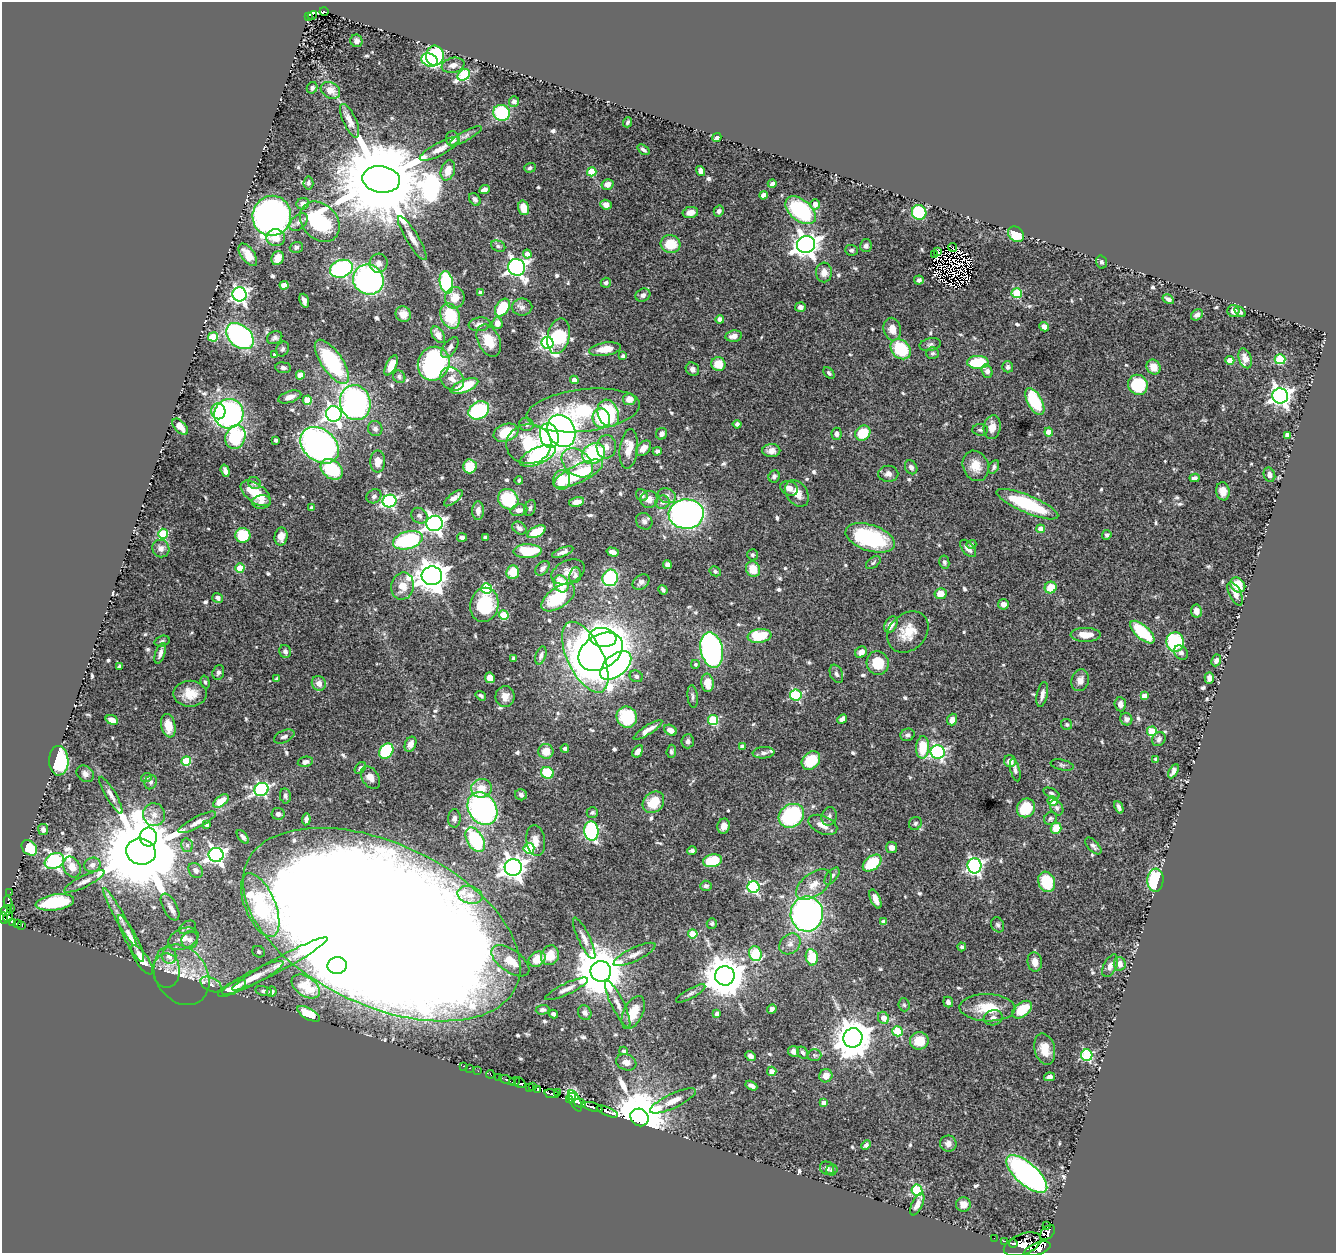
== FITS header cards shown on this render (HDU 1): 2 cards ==
NAXIS1  =                 1334
NAXIS2  =                 1251

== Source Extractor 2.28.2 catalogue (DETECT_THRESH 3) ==
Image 1334 x 1251 px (HDU 1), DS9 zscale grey, 1 PNG px = 1 image px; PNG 1338 x 1255 px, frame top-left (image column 1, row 1251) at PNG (2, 2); each listed source drawn as its Kron ellipse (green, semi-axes under 4 px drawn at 4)
Background 0.619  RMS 0.017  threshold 0.0503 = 3 sigma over >= 5 px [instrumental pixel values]
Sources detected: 680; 16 with non-positive FLUX_AUTO (blend fragments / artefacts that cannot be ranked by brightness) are neither listed nor drawn; of the other 664, the 500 brightest by FLUX_AUTO listed and drawn (164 fainter detections omitted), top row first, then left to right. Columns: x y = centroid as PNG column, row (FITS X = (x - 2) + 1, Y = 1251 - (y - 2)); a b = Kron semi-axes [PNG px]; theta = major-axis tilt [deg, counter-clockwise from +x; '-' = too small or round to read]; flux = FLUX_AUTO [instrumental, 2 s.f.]
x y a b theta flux
324 11 4 3 - 22
312 15 5 2 - 16
308 16 4 2 - 9.8
356 41 6 6 - 4
435 56 10 9 - 170
429 60 8 6 -27 68
453 65 11 7 11 6.1
464 75 7 5 35 99
312 88 6 5 - 3.4
330 90 10 7 -29 10
514 102 5 5 - 3.5
501 113 8 8 - 70
350 121 18 6 -65 9.1
628 122 5 3 - 2.4
466 136 18 5 29 4.4
717 138 5 4 - 3.4
452 139 7 6 - 8.3
440 149 22 6 28 12
643 150 7 4 -37 3.2
530 168 6 5 - 2.6
448 170 10 7 71 14
701 171 5 4 - 4.6
592 172 5 4 - 52
381 179 19 13 -8 31000
308 183 6 5 - 2.6
607 184 6 5 - 8.1
772 184 4 3 - 3.6
484 190 6 4 25 6.4
763 195 4 4 - 11
475 199 7 5 -56 3.1
303 204 6 5 - 5.6
815 204 5 5 - 9.3
606 205 5 5 - 6.1
524 208 7 5 -74 18
801 210 17 10 -39 130
719 211 5 5 - 3.8
690 212 8 5 11 7.5
919 212 7 7 - 75
272 216 20 19 - 510
299 222 10 7 43 5.1
320 222 22 17 -47 130
1016 234 9 7 -43 32
276 238 9 8 - 13
412 238 25 6 -59 10
670 244 10 9 - 28
806 245 9 8 - 1000
498 246 7 5 -21 2.8
866 246 6 6 - 3.7
296 247 6 5 - 3.1
953 247 4 3 - 2.4
851 250 6 5 - 2.5
938 252 3 2 - 3
527 254 4 4 - 7.5
248 255 13 6 -54 15
935 255 3 2 - 4.3
278 258 7 6 - 15
1101 262 6 5 - 3
379 263 9 9 - 7
517 267 8 8 - 490
341 269 12 8 19 220
824 272 10 8 -89 9
368 280 15 15 - 280
919 280 5 4 - 3.6
446 282 11 6 -78 110
606 283 5 5 - 4
284 285 4 4 - 21
481 292 3 3 - 2.5
1017 293 5 5 - 75
239 294 7 7 - 370
643 295 8 6 26 4.9
455 298 10 9 - 15
1168 299 6 4 -31 4.3
304 301 7 4 -71 5.7
522 307 10 8 1 5.1
800 307 5 5 - 5.2
502 308 10 6 58 47
1233 311 6 5 - 8.8
1240 312 6 4 -36 3.4
403 314 8 7 - 10
1197 315 6 5 - 4.3
450 316 13 9 -69 54
720 319 4 4 - 8
497 323 6 5 - 10
479 324 11 7 7 7.2
1044 327 5 4 - 6
892 329 11 8 -78 12
438 335 9 5 -57 9.7
240 336 15 11 -41 240
559 336 18 11 77 87
734 336 8 5 9 7.6
213 337 5 4 - 57
275 338 8 6 27 3.6
489 340 17 11 -64 29
547 343 6 6 - 250
930 344 11 6 13 3.4
450 348 12 6 55 5.4
283 349 8 6 65 2.9
605 349 16 6 9 16
901 349 11 9 -46 54
932 353 6 6 - 2.5
275 355 4 4 - 5.2
623 356 3 3 - 2.8
1245 358 10 6 -70 9.7
1280 359 5 5 - 77
1230 360 4 4 - 19
332 362 26 10 -55 130
978 362 11 6 0 56
434 364 17 15 66 200
718 364 7 7 - 24
391 365 11 5 62 15
1008 367 5 5 - 3.2
1153 367 8 6 -58 15
283 368 8 5 -7 3.4
692 369 7 6 - 5.1
987 371 7 5 -68 5.6
829 373 6 4 -46 2.5
300 375 4 4 - 19
399 377 6 6 - 3.1
452 379 13 10 -44 9.7
574 380 4 4 - 10
1138 385 10 9 - 65
464 386 15 6 22 44
1280 396 8 7 - 610
290 397 12 5 18 7.9
629 399 6 6 - 9.7
307 400 4 4 - 38
1035 402 15 7 -62 61
355 403 18 15 -76 300
479 410 11 8 30 110
583 410 57 21 6 120
218 411 8 7 - 34
608 413 14 10 -71 81
229 414 15 14 - 240
334 414 8 7 - 430
601 418 10 8 -71 43
526 424 7 6 - 3.9
737 424 4 4 - 3.6
180 427 10 5 -47 9.1
992 427 12 8 80 12
375 429 8 7 - 5.1
980 430 8 6 -4 2.6
561 431 17 13 -63 500
1049 432 4 4 - 12
506 433 13 8 19 36
863 433 8 7 - 34
662 434 6 5 - 4.5
836 434 6 5 - 4.1
1287 435 4 4 - 8
549 436 12 9 -76 230
235 437 12 9 71 93
276 440 4 3 - 2.7
529 444 22 20 3 59
320 445 21 16 -40 420
606 447 11 9 84 9
643 448 9 6 47 9.4
629 449 20 9 83 20
657 451 4 3 - 2.9
771 451 9 6 2 7.1
594 453 12 10 29 110
538 456 19 8 24 170
378 462 11 7 89 12
577 463 17 12 -39 22
470 466 7 6 - 27
976 466 15 12 -69 18
911 467 7 5 -57 4.7
994 467 7 4 62 2.9
332 469 12 9 -39 63
225 471 6 4 -72 5
578 474 27 9 26 68
888 474 10 8 -1 5.4
1269 475 7 5 -70 4
774 476 6 5 - 3.2
1194 478 5 4 - 3.9
519 480 4 4 - 2.3
562 480 10 8 85 29
254 483 7 6 - 3.2
789 488 9 7 -24 7.4
1223 491 9 7 -80 9.3
256 493 17 9 -37 30
797 493 14 10 -55 16
642 495 6 5 - 3.7
374 496 8 6 37 4.3
667 496 9 7 -21 5.5
453 498 11 4 38 5.1
508 499 11 9 -47 61
649 499 9 8 - 8.2
390 501 7 6 - 190
261 502 9 6 6 5.4
577 502 8 4 14 9.7
662 502 7 6 - 4.9
1027 504 33 8 -23 86
311 508 4 3 - 2.9
530 508 8 5 70 2.4
519 510 8 6 11 6.8
478 511 9 6 88 6.3
686 514 17 14 3 420
419 516 8 7 - 4
644 521 9 7 -46 4.8
435 523 8 7 - 510
519 528 8 5 -34 4.3
1040 529 4 4 - 11
536 532 10 5 27 35
163 534 5 5 - 68
243 535 7 7 - 47
1107 535 5 4 - 2.8
281 536 9 6 80 9.5
462 537 5 4 - 3.2
485 537 4 4 - 5.2
870 538 25 13 -18 110
408 540 15 8 16 120
971 544 5 4 - 2.8
968 548 10 5 -50 6.2
161 549 9 8 - 5.8
528 551 14 7 1 44
563 552 11 4 21 5
613 552 6 4 -15 5.2
752 555 5 5 - 2.3
944 562 6 5 - 2.7
873 563 8 5 37 2.4
667 564 4 4 - 3.9
240 568 4 4 - 32
542 568 8 5 46 4.5
753 569 8 6 -60 21
715 571 6 5 - 2.4
513 572 7 6 - 21
568 572 17 11 25 12
575 575 8 6 81 3.1
432 576 10 9 - 2000
610 578 8 7 - 100
641 582 9 6 35 4.1
561 584 9 7 -64 34
1238 585 8 6 -43 30
402 586 14 11 78 17
1051 587 6 5 - 25
486 588 5 5 - 83
663 590 5 3 - 2.4
940 594 6 5 - 13
1235 594 13 6 -64 6.7
558 597 19 10 36 60
218 598 5 5 - 3.8
1003 604 5 5 - 6.2
484 605 17 14 80 63
1196 611 6 5 - 8.2
504 615 4 4 - 51
891 624 8 6 59 12
908 632 23 18 44 27
1142 632 15 6 -42 64
1086 635 15 7 0 16
759 636 12 7 7 44
603 637 14 9 -8 350
162 641 7 5 18 2.4
1175 642 10 8 -86 88
712 650 18 11 -77 370
285 651 6 5 - 4.5
601 652 24 17 32 810
861 652 6 5 - 8.2
160 653 10 4 71 5
1181 653 8 6 -48 4.1
541 655 9 5 71 4.5
585 657 38 17 -64 550
513 658 4 3 - 2.9
1216 660 6 4 65 3.9
878 663 12 11 - 29
695 664 4 4 - 2.5
616 666 18 10 40 370
119 667 4 3 - 3.2
218 672 7 5 73 3.7
836 674 9 6 -68 3.8
636 676 7 5 -25 2.6
490 678 5 5 - 13
1209 678 6 4 87 5.3
277 679 4 3 - 2.7
1080 680 11 8 73 7.8
205 682 6 4 -74 2.3
319 683 7 7 - 8.1
707 683 9 6 -84 17
190 694 17 13 0 19
1042 694 13 5 78 6.5
796 695 5 5 - 96
481 696 5 3 - 2.5
1144 696 4 4 - 8.3
505 697 10 9 - 11
693 697 11 5 -84 3.4
1120 704 7 5 -85 6.8
627 717 11 10 - 57
842 719 5 4 - 5.2
1126 719 6 6 - 4
112 720 6 4 -20 8.6
713 720 5 5 - 79
952 720 6 5 - 7.7
1067 724 6 5 - 2.4
168 726 12 7 -77 16
648 730 17 4 33 9.8
670 730 7 5 -32 8.4
1152 731 5 5 - 57
907 735 7 6 - 3.1
284 736 11 6 25 4.2
1159 739 7 6 - 3.7
688 741 7 6 - 3.9
410 744 8 5 65 6.8
742 746 4 4 - 6
922 747 11 6 88 34
565 748 4 3 - 3.5
386 751 8 6 50 69
546 751 7 7 - 17
638 751 6 4 58 7.6
671 751 7 4 85 2.4
938 752 7 6 - 220
764 753 11 5 5 3.8
1156 759 3 3 - 2.6
811 760 10 8 46 32
59 761 15 10 -89 89
186 761 5 4 - 48
1010 761 6 5 - 9.4
305 762 8 5 11 4.9
1062 765 11 5 -12 3
360 768 7 5 53 3.2
1015 770 11 4 -76 4.1
1173 771 8 4 59 4.5
547 773 6 5 - 42
85 774 9 7 -41 4.7
146 777 5 4 - 2.4
370 778 12 8 -55 10
151 782 7 6 - 2.3
482 788 10 9 - 15
262 789 7 6 - 210
1051 793 8 4 -26 2.4
111 795 21 5 -60 6.6
521 795 6 5 - 4.1
285 796 7 5 -79 3.3
221 801 9 5 37 16
1052 801 5 5 - 12
653 802 12 9 46 27
1119 807 6 4 -67 3.5
1026 808 10 8 51 38
1057 808 8 6 -57 2.9
482 809 17 13 -56 290
592 812 6 5 - 2.8
278 814 6 6 - 3.6
154 815 11 11 - 9.5
791 816 13 11 35 110
829 816 9 7 69 4.6
454 818 9 6 88 5.6
1050 818 7 6 - 2.5
306 819 6 4 85 4.2
197 822 21 5 28 7.5
915 823 7 6 - 2.3
206 825 4 4 - 3.7
823 825 15 8 -24 11
724 826 7 6 - 9
1056 828 5 5 - 24
43 829 5 5 - 4.2
591 831 10 7 -85 180
148 837 9 8 - 480
243 837 8 4 -50 4
475 840 13 8 -59 110
536 841 16 9 -82 12
187 845 7 5 -75 3.3
1093 846 10 5 -46 3.7
891 847 6 5 - 7.2
29 848 9 6 -46 39
529 848 5 5 - 70
692 851 5 3 - 2.8
141 852 15 13 -15 22000
216 855 7 7 - 450
54 861 10 7 29 290
712 861 9 6 11 49
872 863 10 6 38 47
92 865 8 7 - 5.7
974 866 8 7 - 290
72 867 11 8 -63 13
513 867 8 8 - 980
196 870 8 6 -51 4.3
832 876 10 5 52 3.5
1155 880 11 8 86 75
84 881 22 5 26 7.9
1047 882 10 8 -71 56
814 885 20 11 37 16
706 886 6 5 - 2.9
753 887 6 6 - 170
10 892 2 2 - 2.5
470 895 13 8 -16 9.7
875 899 10 5 -66 8.8
55 902 19 8 9 80
8 903 7 4 -79 13
260 905 34 15 -67 200
170 907 15 7 -62 6.5
10 909 3 2 - 4.2
6 911 5 5 - 40
807 914 17 16 - 400
8 917 5 4 - 49
120 917 33 5 -61 11
3 918 6 3 -74 210
884 922 4 4 - 10
13 923 3 3 - 53
17 923 4 3 - 48
712 923 5 5 - 2.4
22 925 4 3 - 12
382 925 148 81 -25 11000
998 925 8 6 -64 2.8
187 927 9 6 29 3.4
693 934 4 4 - 36
131 938 26 6 -63 12
584 938 23 6 -65 8
183 939 16 10 23 12
190 940 9 8 - 5
790 944 12 9 42 7.5
962 947 4 4 - 2.5
259 952 6 5 - 3
634 954 23 6 25 9.2
755 954 7 6 - 48
550 955 10 8 63 19
169 956 8 7 - 11
812 957 8 6 -80 35
537 959 9 7 33 18
142 960 17 6 -56 16
510 961 22 11 -35 25
1035 962 10 7 -82 9.7
280 964 54 7 28 18
1120 964 7 6 - 6.8
337 965 10 8 10 1800
1110 966 12 6 64 6.5
167 971 17 13 90 13
601 971 10 10 - 6300
181 975 32 25 -55 42
725 976 10 9 - 4000
253 978 34 7 27 17
211 985 11 6 -27 5.4
306 986 15 9 -34 13
232 988 15 5 26 17
567 989 23 5 25 7.4
264 991 8 4 -12 3.8
272 992 5 5 - 8.5
691 993 16 5 29 4
948 1002 5 4 - 3.5
618 1004 26 6 -64 11
904 1005 6 5 - 2.3
987 1008 28 13 -2 35
772 1009 5 4 - 3.8
542 1010 7 5 3 3.3
1022 1010 11 7 38 36
585 1013 8 6 -60 4.4
633 1013 18 9 63 24
309 1014 12 5 -28 23
553 1014 4 3 - 3.8
717 1014 4 4 - 5.7
883 1018 6 5 - 11
993 1018 9 7 13 5.8
897 1031 5 5 - 65
853 1038 10 9 - 3200
919 1041 9 8 - 27
1045 1049 16 10 -75 21
624 1051 4 4 - 2.4
793 1051 5 5 - 6.4
803 1053 6 5 - 2.8
814 1055 7 5 -1 2.5
1087 1055 6 5 - 110
750 1056 6 4 -45 4.9
626 1062 10 8 -20 6.8
463 1066 2 2 - 2.7
470 1068 3 2 - 7.8
478 1071 2 2 - 3.7
772 1071 5 4 - 10
490 1074 4 3 - 10
826 1076 7 6 - 12
499 1077 3 2 - 22
1049 1077 5 4 - 6
507 1080 8 3 -20 69
514 1082 5 3 - 110
520 1083 6 4 -39 320
751 1086 6 4 -30 4
530 1087 3 2 - 5
533 1087 4 2 - 12
538 1089 3 2 - 49
557 1093 4 3 - 46
552 1094 7 3 -11 120
573 1097 3 3 - 47
569 1100 4 2 - 32
575 1101 11 5 -63 51
673 1101 25 7 25 13
580 1103 6 3 -16 65
824 1103 4 4 - 6.1
592 1107 10 3 -17 480
607 1111 11 3 -23 36
639 1117 9 8 - 8900
948 1144 8 8 - 6.5
866 1145 5 4 - 2.9
827 1168 7 6 - 4.1
832 1170 6 5 - 2.3
1027 1174 25 11 -41 340
917 1190 6 5 - 94
917 1204 12 5 64 8.1
963 1205 7 7 - 9.4
1047 1226 3 2 - 14
1047 1233 9 5 44 58
994 1238 2 2 - 2.9
1004 1241 4 2 - 13
1013 1243 4 3 - 160
1022 1244 20 10 21 820
1037 1249 14 6 19 590
At the frame edge (FLAGS 8, measured only in part): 1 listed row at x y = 3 918
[164 fainter detections neither listed nor drawn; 16 non-positive-flux detections neither listed nor drawn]